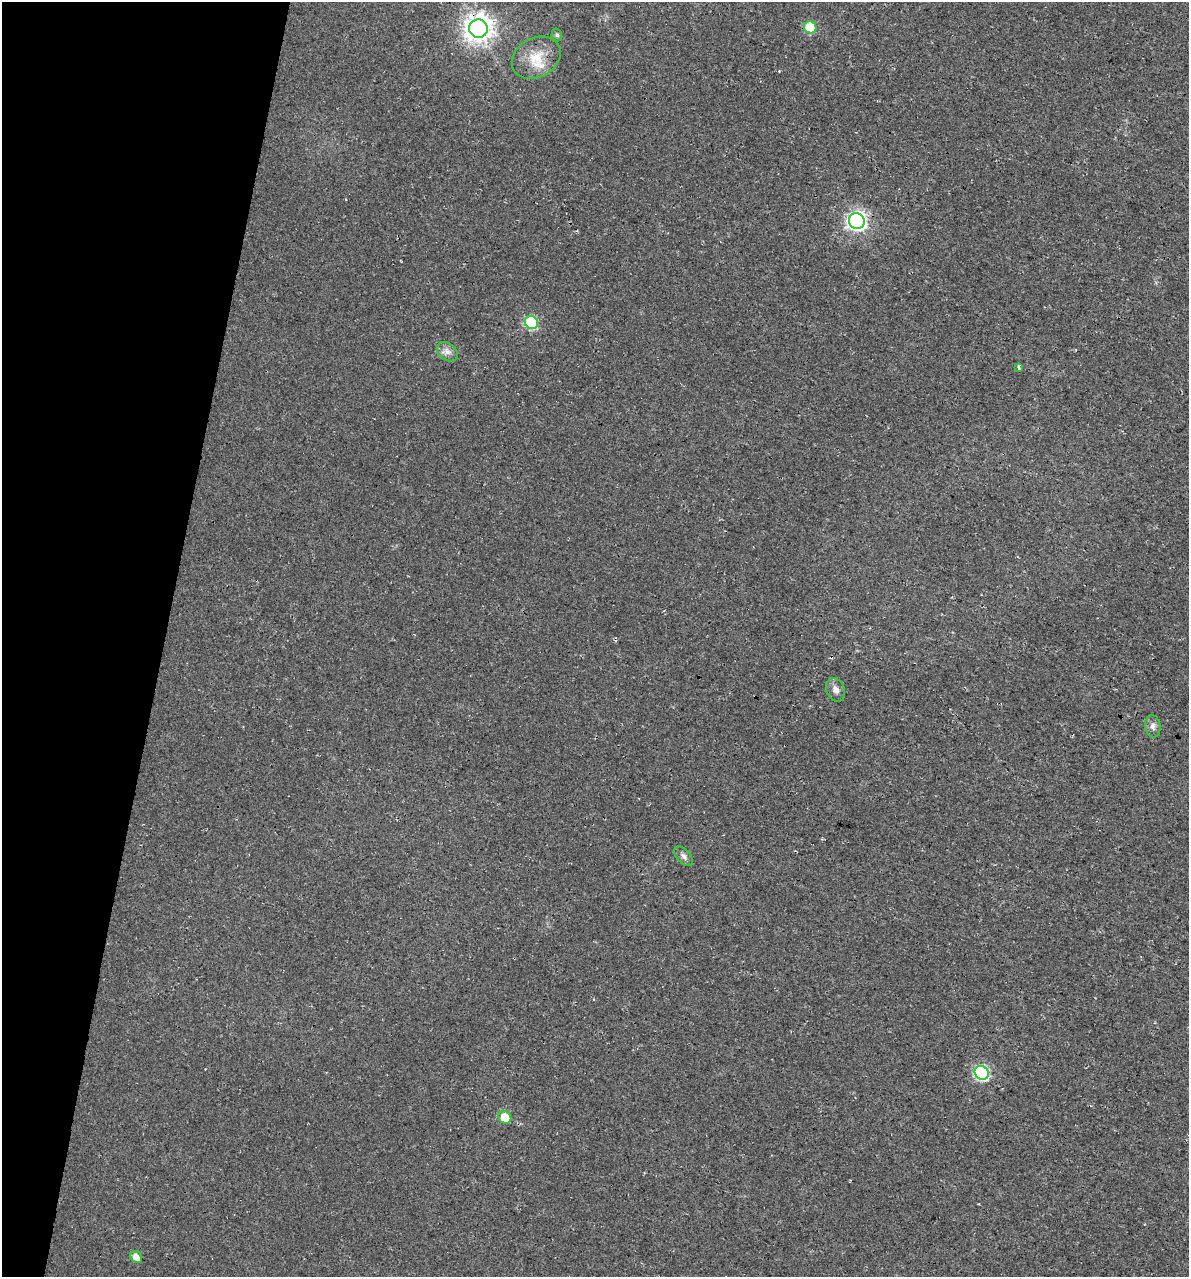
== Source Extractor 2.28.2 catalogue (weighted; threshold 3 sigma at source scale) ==
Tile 9 of 4 x 4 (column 1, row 3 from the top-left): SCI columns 339-1525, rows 1291-2565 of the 5364 x 5141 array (HDU 1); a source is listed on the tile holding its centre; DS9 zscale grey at full resolution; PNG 1191 x 1279 px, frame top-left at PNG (2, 2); each listed source drawn as its Kron ellipse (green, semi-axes under 4 px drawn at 4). Shown black and unused: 14% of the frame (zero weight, under 3 of 4 exposures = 5% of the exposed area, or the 3 px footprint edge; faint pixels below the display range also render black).
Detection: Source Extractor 2.28.2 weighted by HDU 2 'WHT'; one run over the whole footprint, this tile lists its part. Background 0.0117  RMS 0.0071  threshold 0.0319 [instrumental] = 3 sigma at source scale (4.5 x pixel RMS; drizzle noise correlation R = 1.50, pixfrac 1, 0.0396/0.0396 arcsec/px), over >= 5 px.
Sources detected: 14; all 14 listed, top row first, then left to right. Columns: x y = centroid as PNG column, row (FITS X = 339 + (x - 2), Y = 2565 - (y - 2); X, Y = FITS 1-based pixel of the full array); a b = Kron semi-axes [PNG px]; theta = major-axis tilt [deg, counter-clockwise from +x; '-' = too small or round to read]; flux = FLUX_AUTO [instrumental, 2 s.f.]
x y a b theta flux
810 27 6 6 - 32
478 29 9 9 - 840
557 35 6 5 - 1.6
536 58 25 19 28 19
857 221 8 7 - 300
531 323 7 6 - 67
447 352 12 8 -37 4
1019 367 4 3 - 3
836 690 12 9 -66 4.1
1153 726 11 8 -84 3.2
684 856 11 7 -47 2.9
982 1073 7 6 - 110
505 1117 7 6 - 14
136 1257 6 5 - 5.6
Overlapping masked pixels (flux is a lower limit): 1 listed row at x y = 478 29